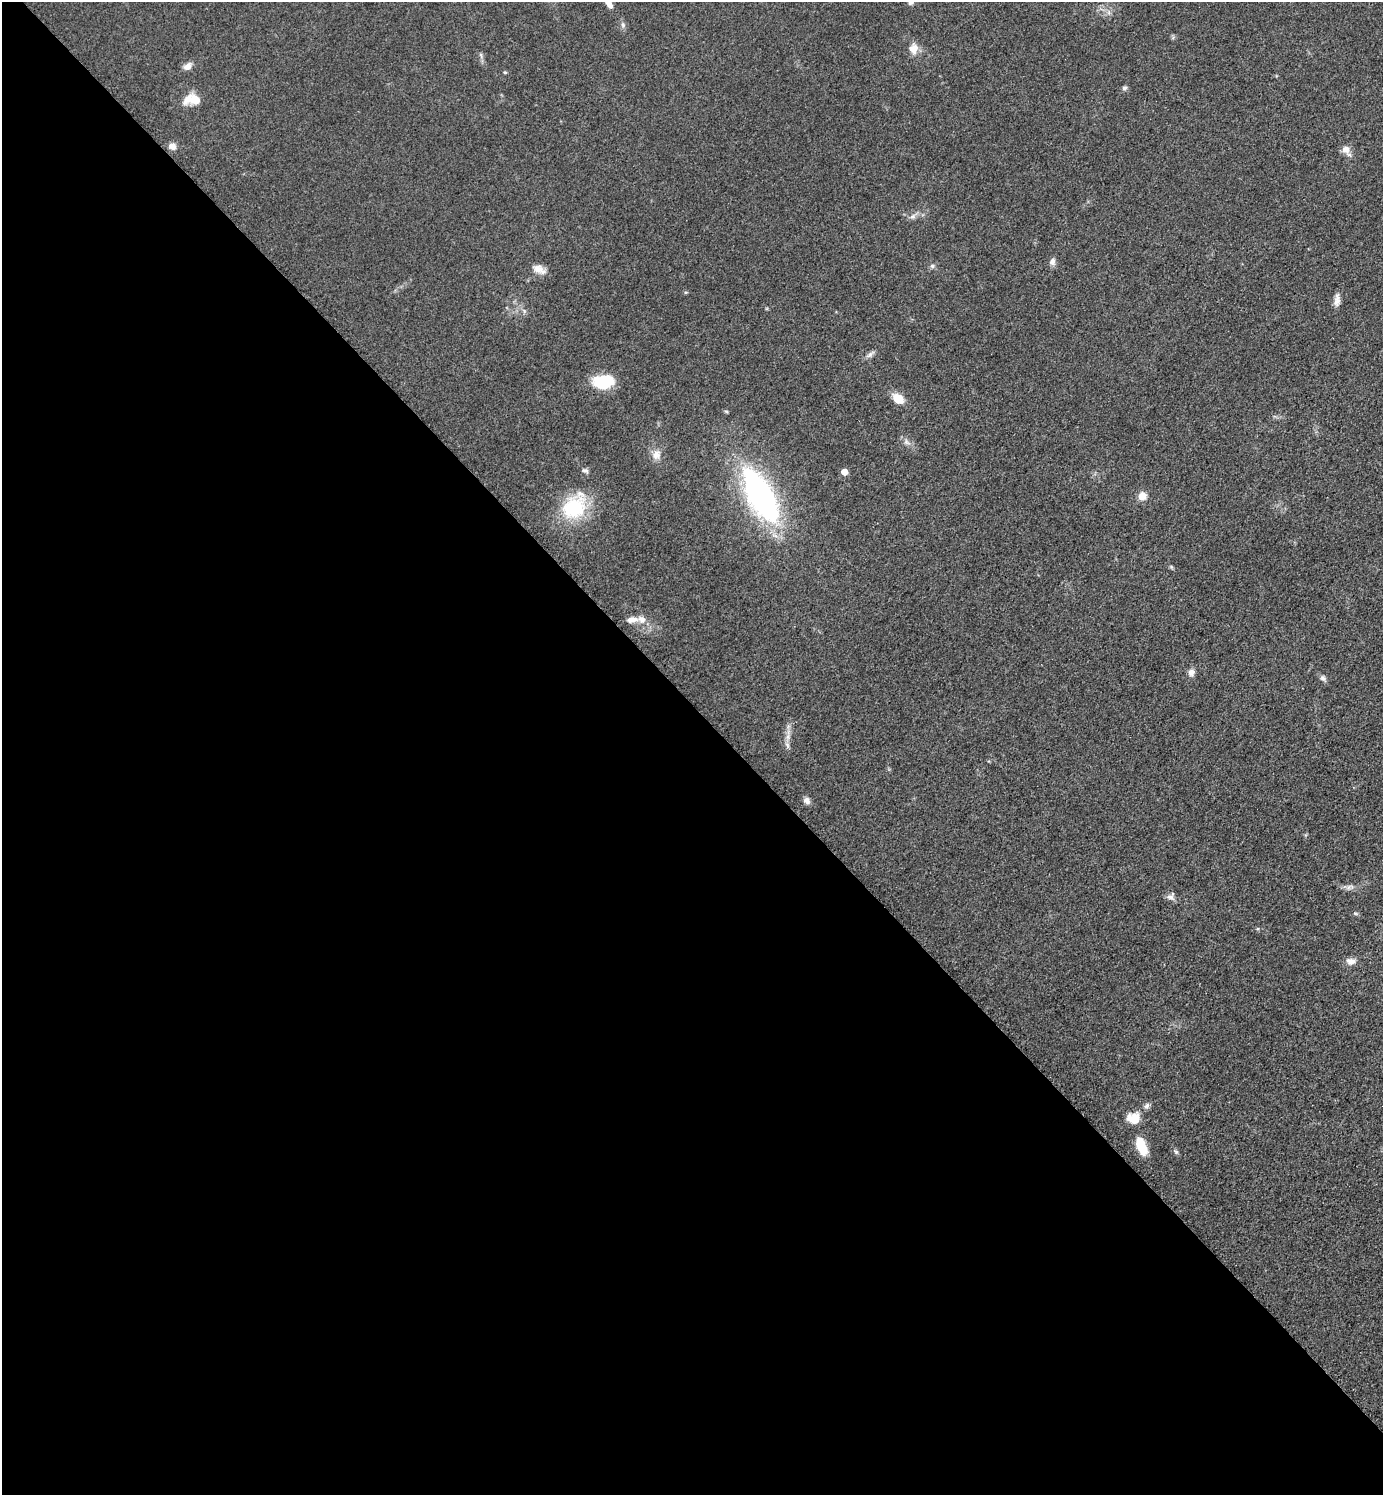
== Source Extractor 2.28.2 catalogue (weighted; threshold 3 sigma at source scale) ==
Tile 9 of 4 x 4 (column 1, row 3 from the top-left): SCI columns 211-1591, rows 1513-3005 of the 6049 x 6048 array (HDU 1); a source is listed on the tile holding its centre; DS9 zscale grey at full resolution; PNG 1385 x 1497 px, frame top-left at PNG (2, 2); no overlay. Shown black and unused: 53% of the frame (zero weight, under 3 of 5 exposures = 4% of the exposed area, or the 3 px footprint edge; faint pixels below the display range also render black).
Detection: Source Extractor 2.28.2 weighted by HDU 2 'WHT'; one run over the whole footprint, this tile lists its part. Background 0.05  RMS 0.0054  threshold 0.0244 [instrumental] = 3 sigma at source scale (4.5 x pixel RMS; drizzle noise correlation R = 1.50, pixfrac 1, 0.05/0.05 arcsec/px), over >= 5 px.
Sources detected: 44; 3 inside a brighter listed object's ellipse — not listed separately; the other 41 listed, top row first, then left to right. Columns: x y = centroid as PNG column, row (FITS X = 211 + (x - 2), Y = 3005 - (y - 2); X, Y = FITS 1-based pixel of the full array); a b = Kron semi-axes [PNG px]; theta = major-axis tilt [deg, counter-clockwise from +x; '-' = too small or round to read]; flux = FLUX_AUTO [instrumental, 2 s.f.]
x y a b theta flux
911 2 7 5 41 1.5
609 4 10 6 -57 3.4
623 25 6 6 - 1.3
913 49 16 11 -89 5.3
481 55 10 4 -65 1.4
187 66 11 7 35 3.4
505 72 5 3 - 0.56
1124 88 7 6 - 1.3
193 99 20 11 2 10
172 146 9 8 - 3.3
1346 149 13 8 -59 4.8
913 216 9 7 41 2.2
1052 262 9 7 72 2.7
932 266 6 6 - 1.4
539 269 18 9 -26 4.8
1337 300 16 7 85 3.5
524 311 7 4 -58 1.2
870 354 14 5 42 2
604 381 22 13 5 23
898 398 11 7 -40 11
906 442 9 7 -53 2.1
656 454 14 12 82 4.9
585 470 9 6 -22 1.4
844 472 5 5 - 6.4
760 495 46 19 -61 170
1142 496 9 8 - 5.7
574 508 31 25 40 36
1171 567 6 4 -2 0.75
642 619 13 10 -36 4.5
1191 672 10 8 86 2.8
1323 678 9 7 -41 1.8
788 737 9 6 71 2.5
807 801 9 7 -51 2.4
1349 887 13 5 18 2.2
1170 897 11 8 -29 2.5
1355 913 6 4 -19 0.79
1351 961 13 9 -2 3.6
1147 1106 8 7 - 1.8
1134 1118 16 13 9 8.6
1142 1146 21 10 -70 13
1176 1152 8 5 -53 1.1
Isophote crosses this tile's border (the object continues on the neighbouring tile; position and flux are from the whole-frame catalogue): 2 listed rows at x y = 911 2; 609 4